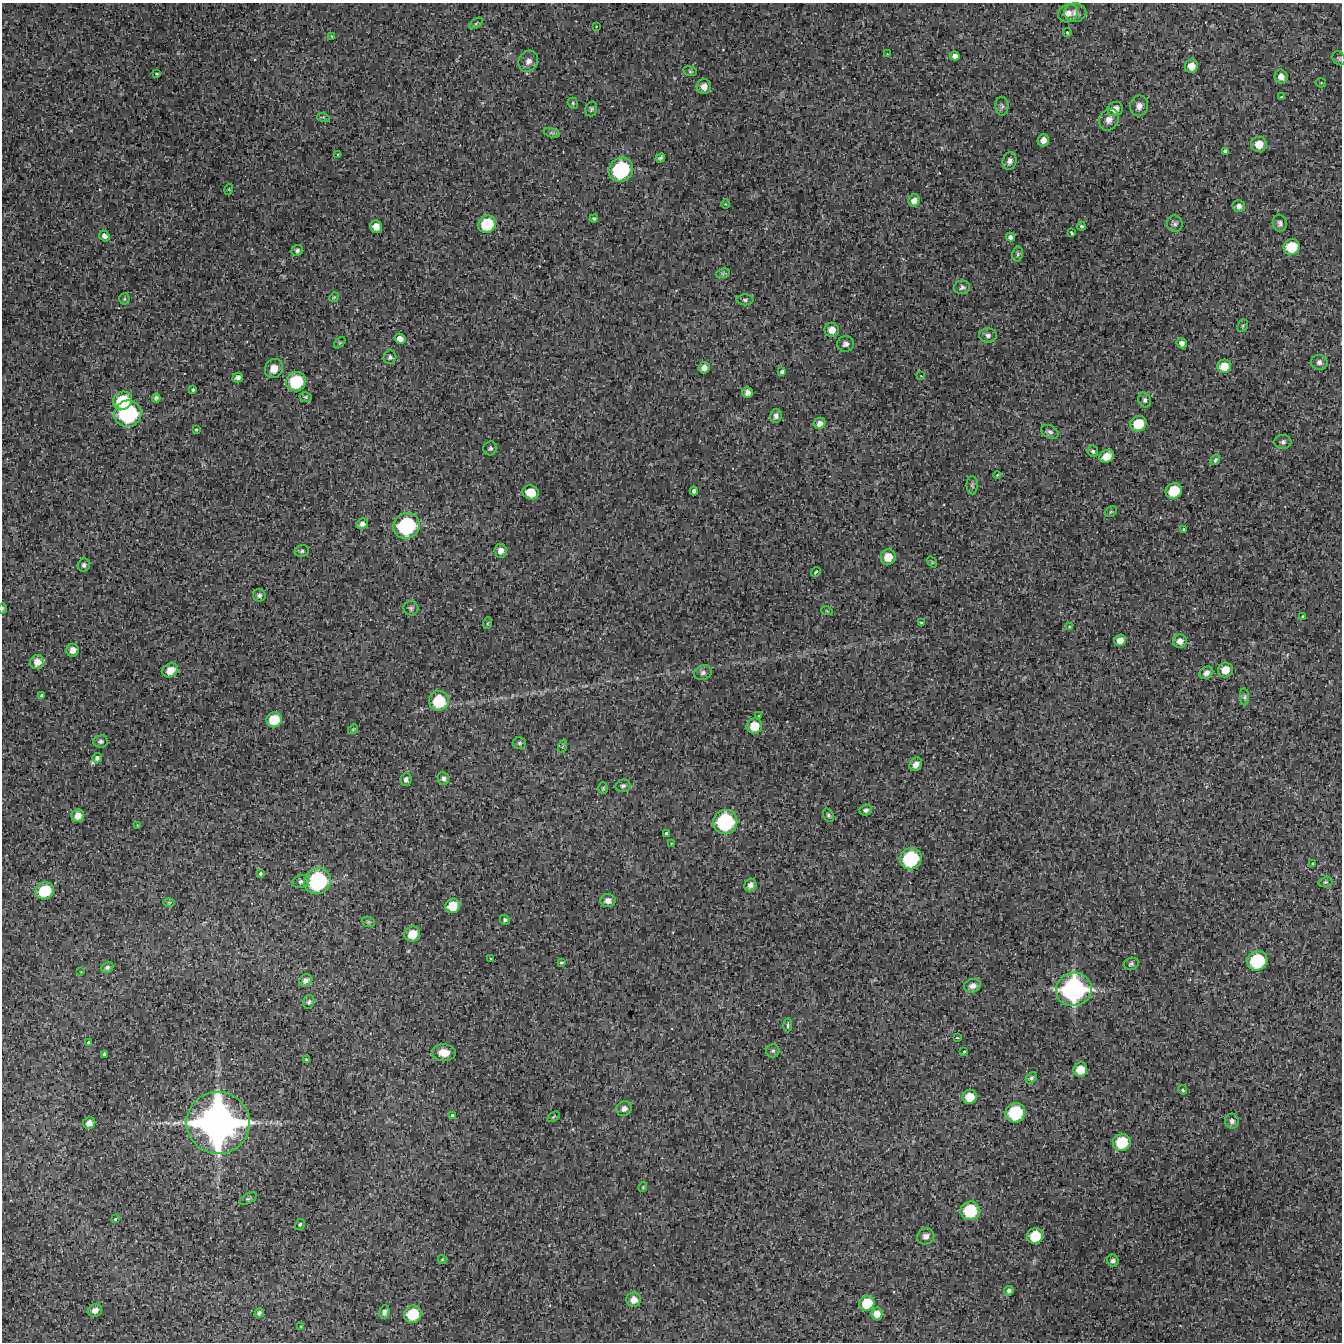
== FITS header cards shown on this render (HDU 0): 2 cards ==
NAXIS1  =                 1340 / length of data axis 1
NAXIS2  =                 1340 / length of data axis 2

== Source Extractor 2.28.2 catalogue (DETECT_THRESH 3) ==
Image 1340 x 1340 px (HDU 0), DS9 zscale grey, 1 PNG px = 1 image px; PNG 1344 x 1344 px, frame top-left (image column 1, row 1340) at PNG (2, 3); each listed source drawn as its Kron ellipse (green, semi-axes under 4 px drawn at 4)
Background 1080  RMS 210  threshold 621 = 3 sigma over >= 5 px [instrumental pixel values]
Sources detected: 202; all 202 listed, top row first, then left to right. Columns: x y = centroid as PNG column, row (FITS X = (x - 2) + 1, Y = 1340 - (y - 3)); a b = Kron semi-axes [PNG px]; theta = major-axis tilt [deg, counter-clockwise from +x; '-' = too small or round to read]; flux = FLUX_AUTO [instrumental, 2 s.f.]
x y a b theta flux
1075 12 11 9 -1 7.1e+04
1068 13 10 8 26 8.9e+04
476 23 7 4 38 2.1e+04
596 26 3 2 - 7.9e+03
1067 32 4 4 - 1.6e+04
332 36 4 3 - 1.4e+04
887 54 3 3 - 7.9e+03
955 56 4 4 - 9.2e+04
1339 58 7 6 - 2.4e+04
528 61 11 9 56 7.9e+04
1191 66 7 6 - 1.4e+05
690 71 7 4 -17 2.2e+04
157 74 3 2 - 1.6e+04
1281 77 7 6 - 8.9e+04
1321 83 5 4 - 1.5e+04
704 86 7 7 - 9.4e+04
1281 97 3 3 - 1.4e+04
573 103 6 5 - 2.1e+04
1002 106 9 6 -87 4.3e+04
1139 106 10 9 - 8.9e+04
591 109 7 6 - 2.9e+04
1115 109 8 7 - 1.0e+05
323 117 6 4 -18 1.8e+04
1109 120 11 9 61 9.3e+04
552 133 8 4 -18 2.7e+04
1043 140 6 5 - 8.4e+04
1259 144 8 7 - 2.0e+05
1225 151 4 4 - 4.6e+04
338 154 3 2 - 1.3e+04
660 158 5 4 - 2.7e+04
1010 161 9 7 76 5.8e+04
621 170 13 11 46 1.4e+06
229 189 5 3 - 1.2e+04
914 200 6 5 - 7.5e+04
725 204 4 3 - 1.1e+04
1239 206 6 6 - 6.1e+04
594 218 4 3 - 3.0e+04
1280 223 8 7 - 4.8e+04
487 224 9 8 - 6.2e+05
1175 224 8 7 - 4.4e+04
1081 226 4 4 - 3.4e+04
376 227 6 6 - 1.1e+05
1071 233 4 3 - 2.6e+04
104 236 6 5 - 8.2e+04
1010 237 4 4 - 6.1e+04
1292 247 8 7 - 4.2e+05
297 251 6 5 - 3.2e+04
1018 254 7 5 79 2.7e+04
723 273 7 4 18 2.8e+04
962 287 8 7 - 3.8e+04
334 297 5 4 - 1.5e+04
124 299 5 5 - 1.9e+04
745 300 8 5 -1 3.2e+04
1243 326 7 5 61 2.3e+04
832 330 7 7 - 1.2e+05
988 335 8 7 - 4.8e+04
400 339 6 5 - 1.5e+05
340 343 7 4 44 1.9e+04
1182 343 5 5 - 4.9e+04
845 344 8 8 - 5.1e+04
390 357 7 6 - 3.4e+04
1319 362 8 7 - 5.9e+04
1224 366 7 6 - 2.1e+05
274 368 10 8 56 1.4e+05
704 368 6 5 - 6.9e+04
782 372 4 4 - 2.9e+04
921 376 4 3 - 8.8e+03
238 377 5 4 - 4.1e+04
296 382 10 9 - 7.9e+05
193 390 3 3 - 2.4e+04
748 393 5 5 - 6.9e+04
306 397 6 4 -14 2.0e+04
156 398 4 4 - 2.9e+04
1145 400 8 6 -67 3.8e+04
122 401 10 8 28 5.8e+05
128 414 14 13 - 1.9e+06
776 416 7 6 - 4.6e+04
820 423 6 5 - 7.0e+04
1138 424 8 7 - 4.0e+05
196 429 3 3 - 1.5e+04
1050 432 9 6 -27 4.1e+04
1283 442 8 7 - 4.4e+04
490 448 7 6 - 3.4e+04
1093 451 6 5 - 4.2e+04
1107 456 7 6 - 1.8e+05
1215 460 6 4 55 4.2e+04
997 475 4 2 - 1.3e+04
972 485 9 5 -90 3.2e+04
694 491 4 4 - 5.8e+04
1174 491 8 7 - 4.9e+05
531 492 8 7 - 3.6e+05
1111 512 7 5 31 2.1e+04
362 524 6 5 - 5.1e+04
406 526 13 12 - 1.6e+06
1183 529 3 2 - 1.3e+04
302 551 7 5 18 3.2e+04
501 551 7 6 - 7.6e+04
888 557 8 7 - 2.2e+05
932 562 6 3 -54 1.4e+04
84 565 7 6 - 3.8e+04
816 572 5 3 - 2.6e+04
259 595 6 6 - 3.6e+04
3 608 5 2 - 1.3e+04
411 608 7 7 - 3.6e+04
827 611 6 3 -18 1.4e+04
1302 617 3 2 - 1.8e+04
488 623 6 4 71 1.8e+04
921 623 3 3 - 2.5e+04
1069 626 4 3 - 1.1e+04
1120 640 6 5 - 9.6e+04
1180 641 7 6 - 8.2e+04
73 650 6 6 - 9.7e+04
37 662 7 7 - 1.2e+05
170 670 8 6 35 1.6e+05
1225 670 7 7 - 1.7e+05
703 673 9 7 19 5.4e+04
1206 673 7 5 34 6.2e+04
42 696 4 3 - 3.5e+04
1244 697 8 4 -86 2.8e+04
439 701 10 10 - 5.7e+05
759 716 3 2 - 8.4e+03
274 720 8 7 - 4.1e+05
754 726 8 7 - 2.8e+05
353 729 5 4 - 1.5e+04
101 741 7 6 - 3.6e+04
520 743 6 6 - 2.6e+04
563 746 6 4 70 1.8e+04
97 758 5 4 - 5.9e+04
916 764 7 6 - 8.4e+04
443 778 6 5 - 4.3e+04
406 779 6 5 - 4.7e+04
623 786 7 6 - 3.2e+04
603 788 6 4 87 1.8e+04
866 810 6 5 - 4.1e+04
828 815 7 5 -58 2.6e+04
78 816 6 6 - 1.2e+05
725 822 12 12 - 1.5e+06
137 825 3 2 - 1.1e+04
666 833 4 3 - 3.3e+04
671 843 2 2 - 8.3e+03
911 859 11 10 - 1.2e+06
1313 863 3 2 - 1.2e+04
260 874 4 3 - 2.6e+04
301 881 8 6 22 3.9e+04
317 881 13 12 - 1.7e+06
1325 882 7 5 15 2.4e+04
750 885 6 5 - 5.8e+04
45 891 9 8 - 6.0e+05
608 901 7 6 - 8.4e+04
169 902 6 4 1 1.6e+04
453 906 7 7 - 2.8e+05
505 920 5 4 - 2.4e+04
368 922 7 5 -21 2.4e+04
412 934 8 7 - 2.5e+05
491 959 3 2 - 1.2e+04
1257 961 10 9 - 9.4e+05
561 962 3 3 - 2.0e+04
1131 964 7 6 - 3.1e+04
107 967 6 5 - 3.4e+04
81 972 3 2 - 7.9e+03
306 980 7 5 36 5.5e+04
972 986 8 6 16 7.7e+04
1074 989 18 16 15 2.9e+06
309 1002 7 5 73 3.2e+04
788 1025 7 3 88 2.3e+04
957 1038 3 2 - 1.2e+04
88 1042 3 2 - 1.3e+04
773 1051 7 6 - 2.8e+04
964 1052 3 2 - 1.8e+04
444 1053 12 8 -3 1.5e+05
104 1054 4 4 - 3.8e+04
306 1060 4 2 - 2.1e+04
1080 1070 7 7 - 2.2e+05
1031 1078 6 4 47 2.6e+04
1183 1090 5 4 - 2.3e+04
970 1097 7 7 - 2.5e+05
624 1109 8 7 - 6.9e+04
1015 1113 10 9 - 9.0e+05
452 1116 4 4 - 4.1e+04
553 1117 7 3 35 1.6e+04
1232 1121 7 7 - 4.9e+04
89 1123 6 6 - 9.0e+04
218 1123 32 31 - 8.4e+06
1122 1142 9 8 - 6.1e+05
643 1187 5 3 - 1.3e+04
248 1199 9 5 28 2.9e+04
970 1211 10 9 - 7.7e+05
115 1219 3 3 - 2.0e+04
300 1224 6 4 59 1.9e+04
926 1236 8 8 - 8.0e+04
1035 1236 8 7 - 4.5e+05
442 1259 4 4 - 1.6e+04
1113 1261 6 5 - 4.5e+04
1009 1291 5 4 - 3.3e+04
634 1300 7 7 - 1.1e+05
867 1303 8 7 - 3.9e+05
95 1310 7 6 - 8.2e+04
384 1312 6 5 - 4.4e+04
259 1313 5 4 - 2.9e+04
413 1314 9 8 - 5.6e+05
877 1314 6 5 - 1.8e+05
301 1327 3 2 - 1.0e+04
At the frame edge (FLAGS 8, measured only in part): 1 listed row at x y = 3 608